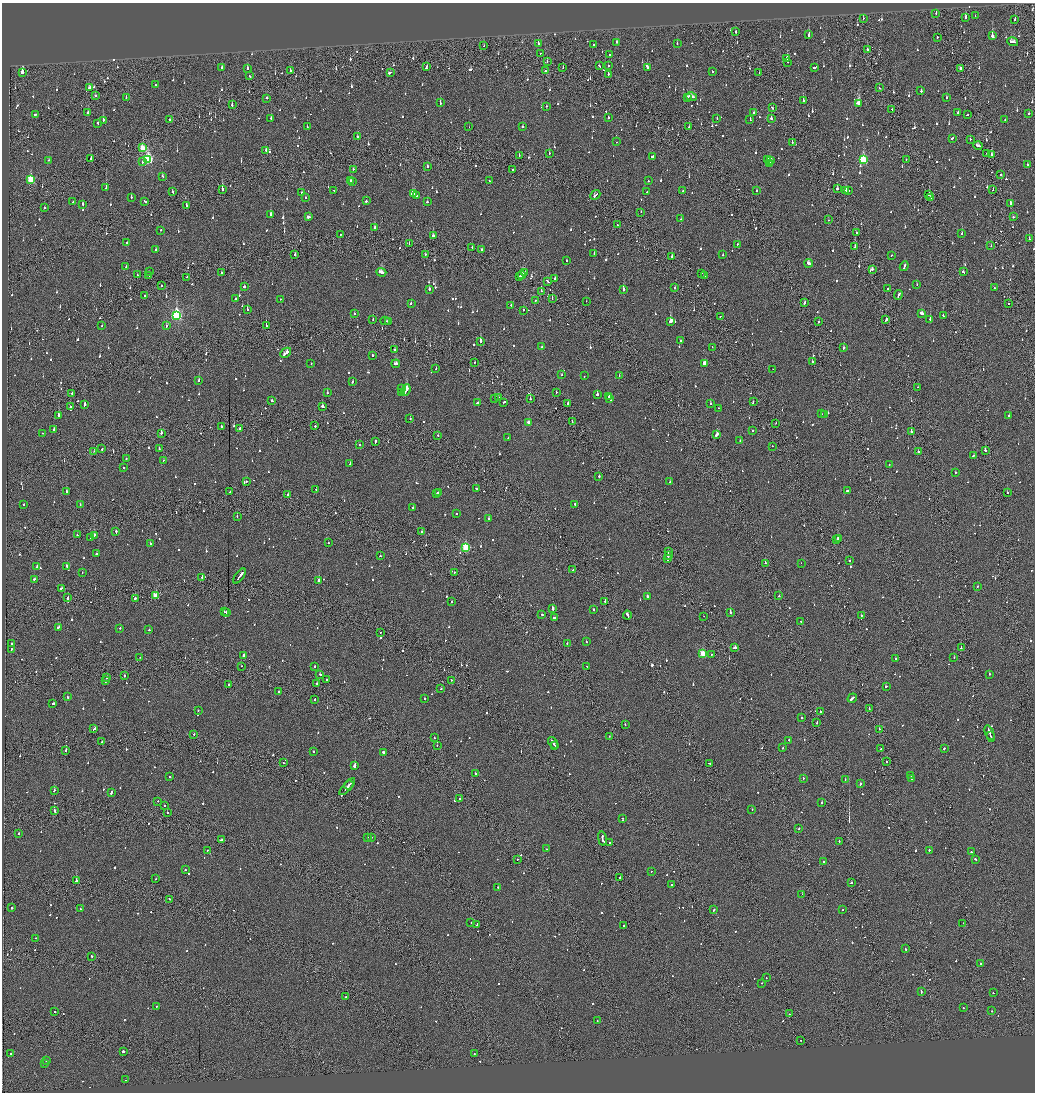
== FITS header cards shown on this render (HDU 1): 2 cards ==
NAXIS1  =                 2065
NAXIS2  =                 2180

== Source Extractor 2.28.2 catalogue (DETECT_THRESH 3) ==
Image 2065 x 2180 px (HDU 1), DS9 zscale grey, zoomed out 1/2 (1 PNG px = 2 x 2 image px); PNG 1037 x 1094 px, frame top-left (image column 1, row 2179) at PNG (2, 3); each listed source drawn as its Kron ellipse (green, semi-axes under 4 px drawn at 4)
Background -0.0915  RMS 0.062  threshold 0.185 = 3 sigma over >= 5 px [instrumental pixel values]
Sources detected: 1400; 74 cannot appear on this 1/2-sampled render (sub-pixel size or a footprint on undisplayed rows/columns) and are neither listed nor drawn; of the other 1326, the 500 brightest by FLUX_AUTO listed and drawn (826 fainter detections omitted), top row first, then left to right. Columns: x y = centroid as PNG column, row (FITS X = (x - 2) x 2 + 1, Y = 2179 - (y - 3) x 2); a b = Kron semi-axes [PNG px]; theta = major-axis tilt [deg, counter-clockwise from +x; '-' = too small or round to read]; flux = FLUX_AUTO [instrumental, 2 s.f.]
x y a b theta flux
936 13 2 1 - 68
975 16 2 1 - 70
965 17 3 2 - 190
863 18 2 1 - 84
1015 20 2 2 - 190
735 32 3 2 - 100
809 34 3 2 - 130
992 36 3 2 - 270
937 37 2 2 - 86
616 42 2 2 - 58
1012 42 5 2 - 160
538 44 2 2 - 87
677 44 2 2 - 56
593 45 2 2 - 98
484 46 3 1 - 52
867 50 3 2 - 110
540 53 2 2 - 61
610 54 2 2 - 94
787 58 2 2 - 280
547 62 2 1 - 49
788 62 2 1 - 54
599 66 3 2 - 110
609 66 2 2 - 62
222 67 3 2 - 92
426 67 3 2 - 120
563 67 2 1 - 110
647 67 4 2 - 420
814 67 4 2 - 340
247 68 2 2 - 170
961 69 3 2 - 92
290 71 3 2 - 93
545 71 2 2 - 430
712 71 2 2 - 150
22 72 3 2 - 1900
390 72 3 2 - 570
759 72 2 1 - 130
608 74 2 2 - 120
250 76 3 2 - 81
155 85 2 2 - 77
89 88 4 2 - 180
879 88 2 2 - 220
921 91 2 2 - 100
95 96 2 2 - 51
126 97 2 2 - 62
691 97 5 2 - 180
946 97 2 2 - 74
267 98 2 2 - 210
687 98 2 2 - 93
803 100 2 2 - 200
440 103 2 2 - 150
858 103 3 3 - 490
232 105 2 2 - 250
547 106 2 2 - 59
772 108 3 2 - 120
892 109 2 2 - 180
88 113 2 2 - 360
754 113 3 2 - 85
958 113 3 2 - 94
1029 113 2 1 - 160
35 114 2 2 - 300
967 115 3 2 - 75
608 117 2 2 - 85
271 118 2 2 - 130
717 118 2 2 - 77
771 118 2 2 - 240
170 120 2 2 - 88
750 120 2 2 - 56
1005 120 2 2 - 53
103 121 3 2 - 270
97 123 2 2 - 89
307 127 2 2 - 59
469 127 2 1 - 110
523 127 2 2 - 86
689 127 2 2 - 74
357 137 2 2 - 250
952 138 3 2 - 140
970 139 2 2 - 91
617 142 2 2 - 79
792 142 2 2 - 78
978 146 4 2 - 160
143 148 4 3 - 300
266 150 3 2 - 78
549 153 2 2 - 66
987 153 2 1 - 91
519 155 2 1 - 54
992 155 3 2 - 150
652 156 2 2 - 1100
91 158 2 2 - 280
148 159 4 3 - 1300
768 159 2 2 - 100
906 159 2 2 - 62
49 160 2 2 - 79
863 160 4 3 - 870
770 161 2 1 - 59
142 162 2 2 - 85
770 163 2 2 - 70
1028 165 2 2 - 92
427 166 2 2 - 140
353 169 2 1 - 110
513 169 2 2 - 75
1001 175 2 2 - 280
162 176 3 2 - 49
31 179 3 3 - 510
350 181 2 2 - 90
489 181 2 2 - 92
648 181 2 2 - 80
353 182 2 2 - 53
106 188 2 2 - 300
222 189 3 1 - 430
837 189 3 2 - 140
756 190 2 2 - 65
993 190 2 1 - 59
334 191 2 2 - 58
683 191 2 2 - 70
846 191 3 2 - 150
848 191 2 2 - 74
172 192 2 2 - 61
647 192 3 2 - 80
302 193 2 2 - 88
413 194 4 2 - 370
929 194 2 1 - 2200
595 195 5 2 - 190
416 196 2 2 - 79
131 197 2 2 - 76
305 198 2 2 - 59
930 198 2 2 - 52
145 201 3 2 - 110
366 201 2 2 - 97
73 202 2 2 - 73
427 202 2 2 - 81
1011 203 3 2 - 100
83 204 3 2 - 170
187 206 4 2 - 120
44 208 2 2 - 54
641 212 2 1 - 54
270 215 2 2 - 430
308 217 4 2 - 73
1013 217 2 2 - 68
681 219 2 2 - 70
828 220 2 1 - 50
617 225 2 1 - 56
375 228 2 2 - 240
161 230 2 2 - 72
856 232 2 2 - 62
341 234 2 1 - 61
962 234 2 1 - 250
433 236 3 2 - 270
1029 239 2 2 - 100
126 242 2 2 - 79
409 244 2 1 - 80
738 244 2 1 - 56
991 246 2 1 - 57
472 247 2 2 - 86
855 247 2 1 - 160
482 249 2 1 - 160
156 250 2 2 - 49
425 254 2 2 - 95
594 254 2 2 - 120
295 255 2 2 - 230
723 255 2 1 - 180
891 255 2 2 - 49
672 257 2 2 - 520
567 260 2 2 - 52
809 263 4 2 - 170
904 266 5 2 - 180
126 267 2 2 - 87
872 269 2 2 - 140
149 271 2 2 - 140
381 272 5 2 - 230
963 272 3 2 - 81
221 273 2 1 - 120
525 273 3 2 - 130
701 273 2 2 - 69
137 275 2 1 - 72
149 275 2 2 - 49
522 275 4 2 - 330
705 276 2 2 - 88
187 277 2 2 - 110
520 277 2 2 - 120
555 279 2 2 - 170
548 281 3 2 - 150
917 284 2 2 - 90
161 285 2 1 - 50
244 287 2 2 - 260
675 288 2 2 - 60
994 288 2 2 - 230
429 289 2 2 - 190
623 289 2 2 - 240
888 289 2 2 - 100
541 291 2 1 - 100
898 295 5 2 - 180
145 296 2 2 - 53
236 299 2 2 - 76
280 299 2 2 - 51
552 299 2 1 - 60
535 300 2 2 - 97
586 301 2 1 - 86
804 302 3 1 - 130
411 303 2 2 - 140
1009 303 2 2 - 66
511 305 2 2 - 55
247 310 2 2 - 140
523 310 2 2 - 76
354 313 2 2 - 69
922 313 3 2 - 140
177 315 4 4 - 2100
720 316 2 1 - 55
943 316 2 2 - 440
930 319 2 2 - 320
373 320 2 2 - 54
886 320 4 2 - 320
385 321 5 2 - 170
389 321 2 2 - 82
671 321 3 2 - 360
819 322 2 1 - 460
266 325 2 1 - 160
102 326 2 2 - 52
166 326 2 2 - 70
480 341 2 2 - 600
681 341 2 2 - 66
541 347 2 2 - 83
712 347 2 2 - 51
844 348 3 2 - 99
394 350 3 2 - 120
286 353 6 2 42 320
372 355 2 1 - 210
812 361 2 2 - 120
474 362 2 2 - 64
704 363 3 3 - 120
311 364 2 2 - 80
396 364 4 2 - 210
436 368 2 1 - 63
773 369 2 1 - 83
562 375 2 2 - 70
619 375 2 2 - 120
584 376 2 2 - 63
199 380 2 2 - 140
352 382 2 2 - 100
918 387 2 1 - 65
401 389 2 2 - 92
406 390 6 2 68 1300
556 392 2 1 - 56
72 393 2 2 - 98
327 393 2 1 - 130
402 393 3 2 - 110
597 395 2 2 - 350
609 396 2 2 - 110
498 398 2 2 - 72
495 399 2 1 - 49
530 399 2 1 - 240
610 399 3 2 - 120
272 401 2 2 - 200
753 401 2 2 - 49
504 402 3 1 - 120
477 403 3 2 - 82
568 403 2 2 - 69
710 403 2 2 - 120
85 405 2 2 - 480
323 406 2 2 - 200
70 407 2 2 - 96
718 408 2 2 - 57
822 414 2 1 - 58
825 414 2 2 - 51
58 415 2 2 - 350
1009 415 2 2 - 110
410 419 2 2 - 98
529 422 3 2 - 110
572 422 2 1 - 70
776 423 2 1 - 53
315 426 2 2 - 230
222 427 3 1 - 64
239 429 3 2 - 72
53 430 3 2 - 76
753 430 2 2 - 56
911 431 2 2 - 360
43 433 2 1 - 51
161 433 3 2 - 140
717 434 3 2 - 370
438 435 2 2 - 87
508 438 2 2 - 50
740 440 2 2 - 90
375 442 3 2 - 91
359 444 2 2 - 50
772 446 2 1 - 86
102 449 2 1 - 120
159 449 2 2 - 82
985 450 2 2 - 170
94 451 2 1 - 67
918 452 2 2 - 190
973 455 2 2 - 140
126 459 2 2 - 63
163 460 2 2 - 51
350 464 2 2 - 65
889 464 2 2 - 68
124 468 2 2 - 55
955 472 2 2 - 290
599 476 2 2 - 160
246 481 2 2 - 74
670 482 2 2 - 69
316 489 2 2 - 72
476 489 2 1 - 68
230 491 2 2 - 120
848 491 2 2 - 71
66 492 2 2 - 420
438 492 2 2 - 66
437 493 2 2 - 53
1007 493 2 2 - 54
288 495 3 2 - 84
80 504 2 2 - 72
575 504 2 2 - 98
23 505 3 2 - 78
413 507 2 2 - 180
457 514 2 2 - 57
237 516 2 2 - 49
489 519 2 2 - 130
116 532 3 2 - 120
422 532 2 1 - 170
77 535 2 2 - 54
94 535 3 2 - 230
91 538 2 1 - 130
838 538 3 2 - 330
837 540 2 2 - 250
150 543 2 2 - 52
328 543 2 2 - 75
466 547 3 3 - 850
668 551 3 1 - 220
97 553 3 2 - 180
668 555 4 1 - 200
380 556 2 2 - 58
668 559 4 2 - 200
849 560 2 2 - 160
765 563 2 1 - 110
801 563 2 1 - 77
37 566 2 2 - 53
67 566 2 2 - 220
573 570 2 2 - 55
82 572 2 1 - 100
454 572 2 1 - 76
239 576 9 2 53 320
202 578 3 2 - 65
34 579 2 2 - 75
319 581 2 2 - 1200
977 586 2 2 - 95
61 588 2 2 - 170
155 596 3 3 - 330
647 596 2 2 - 210
779 596 2 2 - 240
68 598 2 2 - 220
135 598 2 2 - 460
605 601 2 2 - 200
451 602 2 2 - 62
553 609 3 2 - 290
593 609 2 2 - 160
224 612 2 2 - 55
226 612 2 2 - 160
730 613 2 2 - 460
541 614 3 2 - 87
627 615 4 2 - 190
861 615 2 2 - 95
704 616 2 1 - 61
554 618 3 2 - 110
801 621 2 2 - 290
58 627 3 2 - 100
120 628 2 2 - 59
149 630 2 2 - 57
381 632 2 2 - 86
586 641 2 2 - 56
12 643 2 2 - 92
567 644 3 2 - 58
734 648 4 2 - 260
961 648 2 2 - 170
11 649 2 2 - 52
703 654 3 3 - 470
244 655 2 2 - 300
711 655 2 1 - 65
140 657 2 2 - 49
954 657 2 2 - 140
895 659 2 2 - 81
242 666 2 1 - 55
315 666 2 2 - 98
587 666 2 2 - 59
320 674 2 2 - 88
989 674 2 1 - 200
125 675 2 2 - 92
107 678 2 2 - 300
326 680 2 2 - 100
451 680 2 2 - 80
105 681 2 2 - 63
317 683 2 2 - 63
229 684 2 2 - 310
886 686 2 1 - 88
441 689 2 2 - 75
278 691 2 2 - 60
68 697 3 2 - 130
852 698 5 2 - 360
315 699 2 1 - 130
424 699 2 2 - 60
53 703 2 2 - 200
869 708 3 1 - 63
198 710 2 2 - 50
820 711 2 2 - 99
801 717 2 2 - 310
817 722 3 1 - 99
625 725 2 2 - 55
94 729 4 2 - 160
879 729 2 1 - 150
194 734 2 2 - 76
990 734 9 2 -70 350
610 736 3 2 - 75
991 736 3 2 - 160
434 738 2 2 - 57
789 740 2 2 - 120
101 742 2 2 - 56
553 743 6 2 -53 230
437 745 2 2 - 51
555 746 2 1 - 84
783 748 2 2 - 56
881 749 2 1 - 61
944 749 3 2 - 160
66 751 2 1 - 260
313 752 2 2 - 110
383 752 2 2 - 370
886 761 2 2 - 140
283 763 2 1 - 88
709 763 3 2 - 120
355 765 3 2 - 1200
475 774 2 1 - 83
911 776 3 2 - 110
169 777 2 2 - 86
803 778 2 2 - 58
912 778 2 2 - 110
845 780 2 2 - 55
860 784 2 2 - 77
349 785 4 1 - 250
347 787 11 2 49 450
54 790 3 2 - 280
111 793 3 2 - 120
460 799 2 2 - 56
158 801 2 1 - 120
822 802 2 2 - 200
164 805 2 2 - 70
752 810 2 2 - 69
55 811 3 2 - 140
167 813 2 2 - 230
622 818 2 2 - 60
799 828 2 2 - 96
19 833 2 2 - 110
371 837 2 1 - 65
368 838 2 2 - 56
602 839 7 2 -78 370
222 840 3 2 - 110
839 841 3 2 - 100
609 842 2 2 - 88
546 849 2 2 - 61
208 850 2 2 - 52
929 850 2 2 - 230
971 852 2 1 - 120
975 859 2 2 - 68
517 860 2 1 - 110
823 862 2 2 - 170
185 870 2 2 - 54
651 871 2 1 - 160
620 877 2 2 - 120
156 879 2 2 - 50
76 881 2 2 - 1600
851 883 2 2 - 360
671 884 2 2 - 61
498 887 2 2 - 57
802 894 2 1 - 320
169 899 2 2 - 50
12 908 2 2 - 150
80 909 2 2 - 61
714 910 3 2 - 88
843 910 2 2 - 81
471 923 2 2 - 62
963 923 2 1 - 160
477 924 2 1 - 130
624 925 2 2 - 180
35 938 4 1 - 400
905 949 3 2 - 130
92 956 2 2 - 67
981 964 2 2 - 280
766 978 2 2 - 70
762 983 2 2 - 120
921 992 3 2 - 110
993 993 2 1 - 90
346 997 2 2 - 120
156 1006 2 2 - 53
963 1008 2 2 - 54
992 1011 2 2 - 400
55 1012 2 2 - 63
790 1014 2 1 - 62
597 1021 2 2 - 57
801 1040 2 1 - 72
123 1051 2 2 - 280
10 1053 2 2 - 65
474 1053 2 2 - 55
46 1061 2 2 - 84
45 1063 2 2 - 83
125 1080 2 2 - 52
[826 fainter detections neither listed nor drawn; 74 sub-pixel or undisplayed-footprint detections neither listed nor drawn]